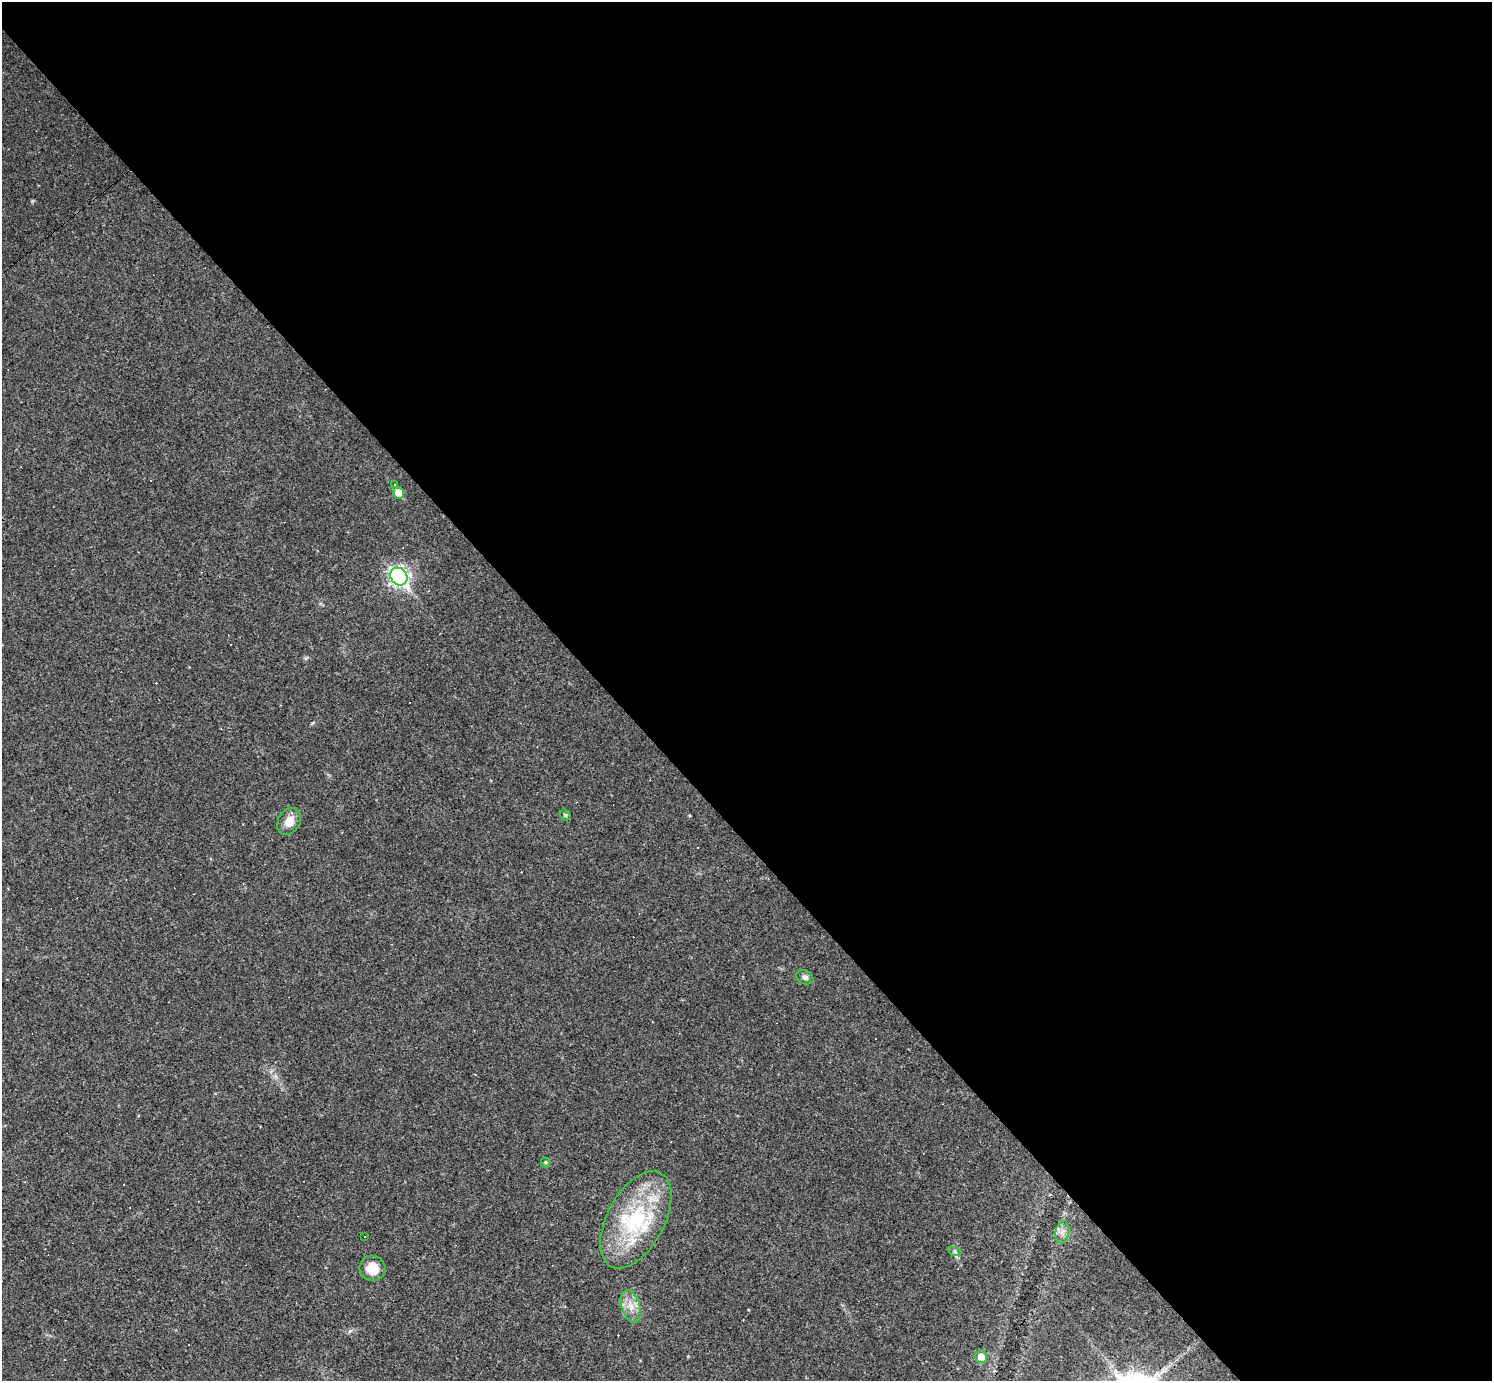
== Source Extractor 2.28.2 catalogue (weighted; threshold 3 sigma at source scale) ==
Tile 8 of 4 x 4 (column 4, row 2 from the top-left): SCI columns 4473-5962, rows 3051-4429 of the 5962 x 5960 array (HDU 1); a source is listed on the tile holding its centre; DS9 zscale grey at full resolution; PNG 1494 x 1383 px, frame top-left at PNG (2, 2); each listed source drawn as its Kron ellipse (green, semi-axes under 4 px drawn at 4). Shown black and unused: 59% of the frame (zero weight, under 2 of 3 exposures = <1% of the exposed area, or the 3 px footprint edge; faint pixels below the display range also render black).
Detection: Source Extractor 2.28.2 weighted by HDU 2 'WHT'; one run over the whole footprint, this tile lists its part. Background 0.0346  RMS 0.0055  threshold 0.0246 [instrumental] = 3 sigma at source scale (4.5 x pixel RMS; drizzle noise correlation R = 1.50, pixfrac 1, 0.05/0.05 arcsec/px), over >= 5 px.
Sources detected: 30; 14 cosmic-ray / hot-pixel residue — neither listed nor drawn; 2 inside a brighter listed object's ellipse — not listed separately; the other 14 listed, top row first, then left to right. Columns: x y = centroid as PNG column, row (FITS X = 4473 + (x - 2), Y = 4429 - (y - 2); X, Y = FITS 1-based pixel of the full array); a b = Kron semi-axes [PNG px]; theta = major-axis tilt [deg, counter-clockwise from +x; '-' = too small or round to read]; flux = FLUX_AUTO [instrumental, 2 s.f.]
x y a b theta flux
394 484 4 3 - 0.86
399 493 6 5 - 9.3
399 577 9 8 - 200
565 815 6 5 - 0.75
289 821 14 11 59 7.1
805 977 9 6 -27 2
546 1162 5 5 - 0.93
636 1220 53 28 62 55
1062 1232 11 7 79 3.1
364 1237 3 3 - 3
955 1252 6 4 -19 0.91
372 1268 13 12 - 8.7
631 1306 17 9 -72 6.3
981 1357 6 6 - 6